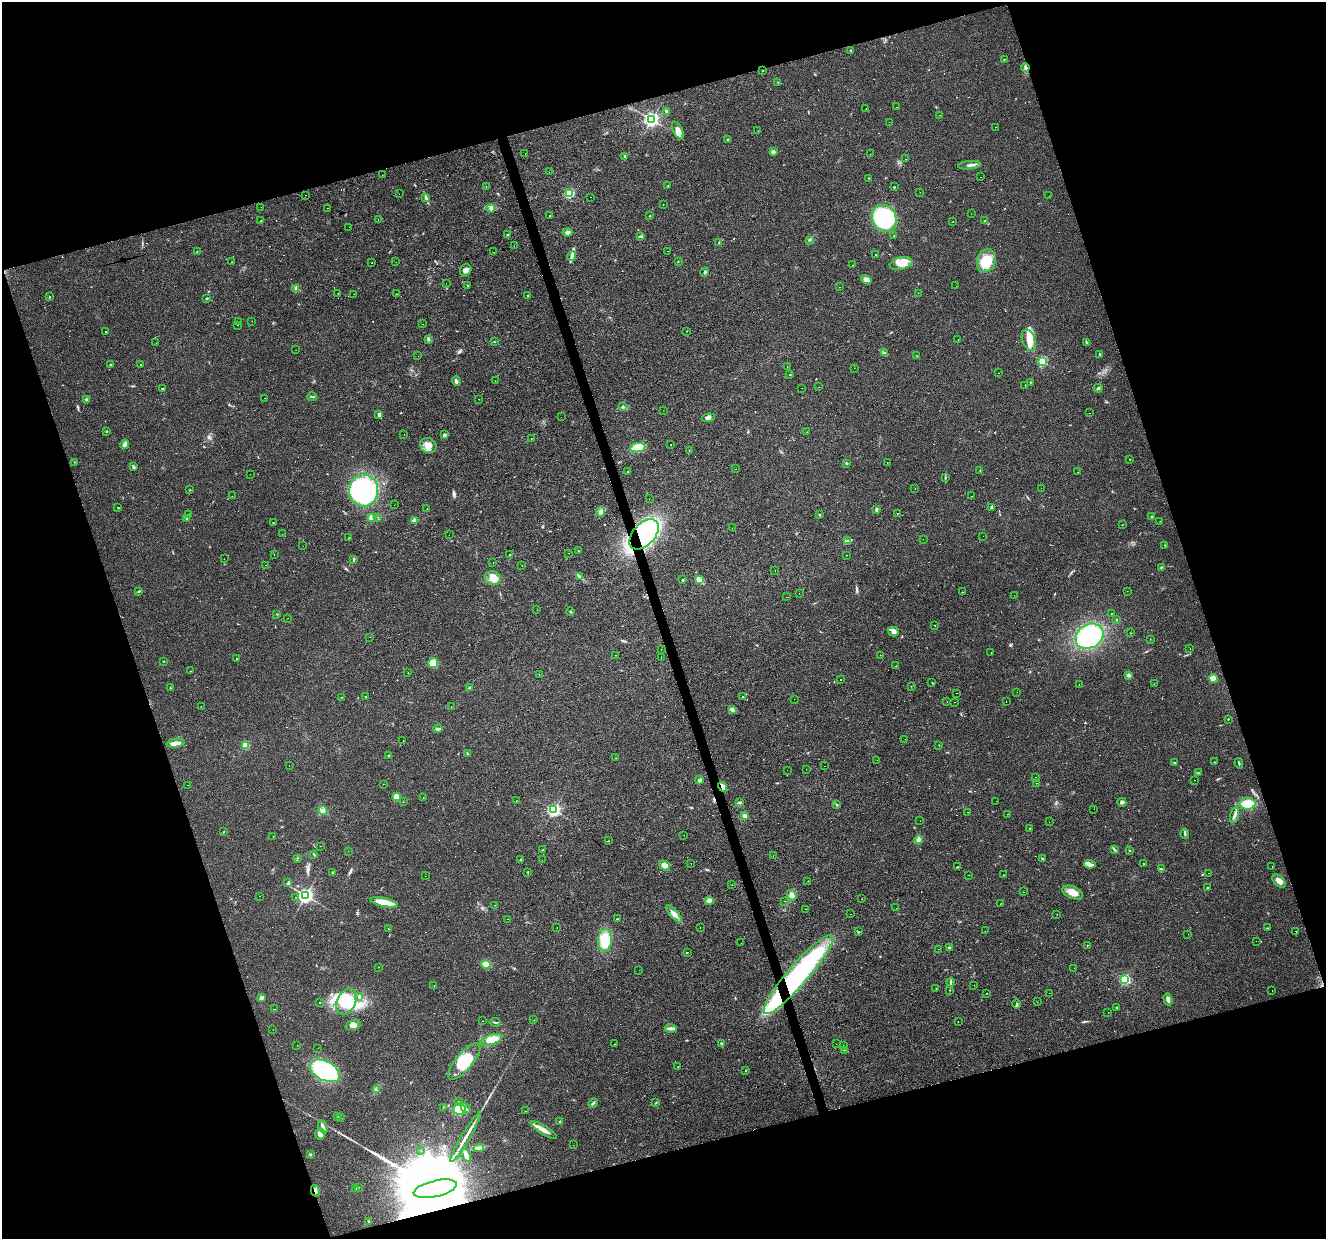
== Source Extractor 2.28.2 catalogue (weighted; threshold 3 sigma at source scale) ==
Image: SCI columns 1-5293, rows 104-5048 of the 5293 x 5105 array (HDU 1 of 3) = the unmasked area's bounding box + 8 px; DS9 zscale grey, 4 x 4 block average (1 PNG px = mean of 4 x 4 image px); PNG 1328 x 1241 px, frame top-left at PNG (2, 2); each listed source drawn as its Kron ellipse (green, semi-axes under 4 px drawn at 4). Shown black and unused: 36% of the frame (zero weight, under 3 of 4 exposures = <1% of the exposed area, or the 3 px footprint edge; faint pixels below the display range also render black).
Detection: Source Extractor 2.28.2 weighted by HDU 2 'WHT'. Background 0.0222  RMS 0.0032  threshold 0.0146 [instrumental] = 3 sigma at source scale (4.5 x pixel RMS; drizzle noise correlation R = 1.50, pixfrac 1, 0.0396/0.0396 arcsec/px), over >= 5 px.
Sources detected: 557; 1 too faint to see at this stretch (4 x 4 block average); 7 inside a brighter object's white glare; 103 cosmic-ray / hot-pixel residue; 1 long thin detection or spike segment (spike, bleed or trail) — neither listed nor drawn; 4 coinciding with a brighter row at this scale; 12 inside a brighter listed object's ellipse — not listed separately; the other 429 listed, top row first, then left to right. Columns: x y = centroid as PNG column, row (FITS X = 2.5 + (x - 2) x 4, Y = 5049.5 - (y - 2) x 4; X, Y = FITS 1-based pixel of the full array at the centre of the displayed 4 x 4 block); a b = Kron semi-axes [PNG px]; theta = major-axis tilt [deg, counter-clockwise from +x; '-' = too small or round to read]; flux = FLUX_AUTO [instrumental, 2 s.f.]
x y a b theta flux
850 50 2 2 - 0.7
1004 59 2 2 - 0.61
1026 68 4 2 - 2.7
763 71 2 2 - 0.59
778 82 2 2 - 0.92
896 107 2 2 - 0.59
866 109 2 2 - 0.48
667 112 3 2 - 5.9
940 115 2 2 - 2.7
651 119 2 2 - 630
889 122 2 2 - 1.8
995 127 2 2 - 1.9
678 131 10 4 -63 13
758 131 2 2 - 0.35
728 140 3 2 - 2.1
773 151 2 2 - 16
525 154 2 2 - 1.1
870 154 2 2 - 0.32
625 156 4 2 - 2.3
905 159 2 2 - 0.51
969 165 11 2 5 4.7
549 172 2 2 - 0.38
382 175 2 2 - 0.95
981 177 2 2 - 4.4
869 178 2 2 - 0.79
486 186 2 2 - 4.6
668 186 2 2 - 1.4
894 187 2 2 - 1.2
920 192 2 2 - 0.54
569 193 2 2 - 190
399 194 2 2 - 2
305 195 2 2 - 3.5
1049 196 2 2 - 0.51
426 197 3 2 - 2.4
590 197 2 2 - 1.2
663 205 2 2 - 0.89
261 207 2 2 - 1.2
328 208 2 2 - 6.3
491 208 4 3 - 4.7
971 214 2 2 - 0.78
549 216 2 2 - 3.6
650 216 2 2 - 0.93
884 219 14 12 -60 220
378 220 2 2 - 1.1
984 220 2 2 - 3.4
261 221 2 2 - 0.82
953 222 2 2 - 0.93
349 227 2 2 - 0.67
567 232 5 4 - 5.3
508 235 2 2 - 1
641 236 4 2 - 3.3
894 236 2 2 - 15
810 240 2 2 - 0.85
718 243 2 2 - 1
514 246 2 2 - 0.35
668 251 2 2 - 1.1
197 252 2 2 - 0.53
494 252 2 2 - 4.2
875 255 2 2 - 0.55
571 256 5 3 - 4.4
678 261 2 2 - 0.82
986 261 12 9 70 50
232 262 2 2 - 0.6
396 262 2 2 - 0.84
371 263 2 2 - 1.2
901 263 12 6 13 19
853 265 2 2 - 0.68
466 270 6 5 - 8
705 272 4 2 - 2.6
866 280 5 3 - 8.2
446 283 2 2 - 0.58
468 286 2 2 - 1.1
956 286 2 2 - 0.77
840 287 2 2 - 1.4
296 288 4 3 - 3.9
338 293 2 2 - 0.89
918 293 2 2 - 0.93
354 294 2 2 - 0.51
396 294 2 2 - 0.39
528 296 2 2 - 1.2
49 297 2 2 - 0.97
207 298 2 2 - 1.7
252 321 2 2 - 0.57
239 322 2 2 - 9.9
423 324 2 2 - 1.4
237 325 2 2 - 1
106 331 2 2 - 5.7
686 331 2 2 - 0.51
428 339 3 3 - 2.4
958 340 2 2 - 0.79
1029 340 11 6 -71 21
494 342 2 2 - 0.89
156 343 2 2 - 0.35
1086 343 3 2 - 1.6
296 350 2 2 - 0.27
884 353 2 2 - 1.6
1100 354 2 2 - 0.99
418 356 2 2 - 0.47
917 356 2 2 - 0.58
1042 361 2 2 - 160
111 364 2 2 - 0.81
141 365 2 2 - 2
787 367 2 2 - 0.73
854 368 2 2 - 0.48
999 373 2 2 - 0.42
790 375 2 2 - 0.98
456 381 5 3 - 5.1
495 381 2 2 - 2
1030 382 3 2 - 1.2
1025 385 2 2 - 8.4
819 387 2 2 - 0.92
802 388 2 2 - 1.3
1098 388 4 2 - 2.7
163 389 2 2 - 1.5
312 397 5 2 - 2.2
265 398 2 2 - 0.33
86 399 3 2 - 3.2
479 399 2 2 - 0.57
623 407 3 2 - 1.3
663 410 2 2 - 1
1090 413 2 2 - 3
379 414 4 3 - 3.7
561 417 2 2 - 0.84
709 418 6 3 6 5.2
106 431 2 2 - 1.1
807 432 2 2 - 0.58
404 434 2 2 - 0.38
444 435 3 3 - 3.8
531 438 2 2 - 15
125 444 5 4 - 5.9
670 444 2 2 - 1.3
428 446 8 7 - 18
638 448 7 4 11 39
689 450 2 2 - 0.74
1130 459 2 2 - 0.6
74 462 2 2 - 0.61
887 463 2 2 - 1.5
846 464 3 2 - 1.9
134 467 4 2 - 3.1
735 469 2 2 - 0.82
980 470 2 2 - 0.75
628 472 2 2 - 1.3
1078 472 2 2 - 0.38
250 474 2 2 - 0.3
945 478 2 2 - 0.87
915 488 2 2 - 1.7
1041 488 2 2 - 0.66
190 490 2 2 - 0.83
363 490 16 14 87 230
232 496 2 2 - 0.37
971 496 2 2 - 1.6
649 499 2 2 - 0.3
394 505 2 2 - 2.6
991 507 4 2 - 2.1
118 508 2 2 - 1.1
427 509 2 2 - 0.37
876 510 3 3 - 3.6
601 512 4 3 - 4.4
897 514 2 2 - 1.3
188 515 2 2 - 0.91
819 515 3 2 - 1
378 517 2 2 - 0.44
1152 517 3 2 - 1.5
372 518 2 2 - 53
187 519 2 2 - 0.68
414 520 2 2 - 34
1160 521 2 2 - 0.41
273 523 2 2 - 0.63
1122 524 2 2 - 0.4
732 528 2 2 - 0.36
282 534 2 2 - 1.7
644 534 18 11 47 330
449 535 2 2 - 1.4
983 536 2 2 - 0.37
349 538 2 2 - 0.56
923 539 2 2 - 0.38
847 541 2 2 - 1.2
1165 545 2 2 - 0.92
303 546 2 2 - 0.41
578 551 2 2 - 2.9
569 553 2 2 - 2.8
274 555 2 2 - 0.56
509 555 2 2 - 43
846 555 2 2 - 0.76
224 559 2 2 - 1.5
354 559 3 2 - 2.2
493 562 2 2 - 1.1
265 565 2 2 - 0.54
522 566 2 2 - 1.4
1161 567 3 2 - 1.1
775 570 2 2 - 0.37
579 577 3 3 - 2.4
493 578 8 6 -21 14
683 580 3 2 - 1.4
699 580 2 2 - 1.5
139 591 3 2 - 1.4
1127 591 2 2 - 0.49
962 592 2 2 - 4.4
799 593 2 2 - 1.5
1014 595 2 2 - 0.43
786 597 2 2 - 0.29
537 610 2 2 - 0.27
570 612 4 2 - 1.5
1111 613 2 2 - 0.97
277 614 2 2 - 0.74
287 618 2 2 - 1.3
1116 620 2 2 - 0.98
935 625 2 2 - 2
893 631 5 5 - 7.7
1130 633 2 2 - 0.46
1089 636 15 12 31 190
370 637 2 2 - 0.29
1150 639 2 2 - 0.42
661 649 2 2 - 1.2
1190 649 2 2 - 0.83
991 653 2 2 - 0.29
616 655 2 2 - 0.78
880 655 2 2 - 0.52
661 657 2 2 - 1.6
237 659 2 2 - 1.1
163 661 2 2 - 0.7
433 663 5 5 - 21
896 666 2 2 - 1.6
190 671 2 2 - 1.4
408 672 2 2 - 0.48
539 675 2 2 - 10
1128 675 4 2 - 2.2
1213 679 4 4 - 15
840 680 2 2 - 2.8
932 683 2 2 - 0.95
1079 684 2 2 - 1.5
1154 684 2 2 - 0.38
911 686 2 2 - 0.47
170 688 2 2 - 1.2
470 688 3 2 - 2.1
1017 692 2 2 - 0.4
956 693 2 2 - 1.7
743 696 2 2 - 1.4
342 697 2 2 - 0.66
365 697 2 2 - 0.73
794 699 2 2 - 0.38
947 701 2 2 - 4.6
954 702 2 2 - 0.53
1006 702 2 2 - 0.46
201 707 2 2 - 1.3
451 707 2 2 - 0.42
732 710 3 2 - 2.3
1228 719 2 2 - 1.5
438 729 5 3 - 4
905 739 2 2 - 0.31
403 741 2 2 - 0.45
176 743 9 4 7 9.7
245 745 2 2 - 78
939 745 2 2 - 0.52
467 754 3 2 - 1.7
389 756 2 2 - 1.9
615 758 2 2 - 1.3
877 760 2 2 - 0.3
1214 762 2 2 - 0.5
1175 763 3 2 - 1.3
1239 763 5 2 - 2.2
289 766 2 2 - 8.7
824 766 2 2 - 1.2
806 769 2 2 - 0.96
787 770 2 2 - 1.5
1198 773 2 2 - 0.51
1035 777 2 2 - 74
699 780 4 3 - 3.9
1195 780 2 2 - 0.51
1036 783 2 2 - 0.83
383 784 2 2 - 0.47
188 785 2 2 - 0.82
723 787 5 3 - 13
396 797 2 2 - 58
423 797 2 2 - 0.56
516 801 2 2 - 0.5
996 801 2 2 - 0.27
403 802 2 2 - 0.9
739 802 4 2 - 3
1122 802 4 3 - 4
1248 804 8 6 0 31
836 805 2 2 - 1
1094 809 2 2 - 0.56
554 810 2 2 - 430
323 811 4 2 - 3.4
968 812 2 2 - 3.2
1008 814 2 2 - 0.64
1234 815 8 3 74 6
744 816 4 3 - 3.7
920 821 2 2 - 0.31
1049 822 2 2 - 1.8
1030 828 2 2 - 0.71
224 832 2 2 - 0.87
1185 834 5 2 - 2.6
684 835 2 2 - 0.97
273 836 2 2 - 1.2
918 840 4 3 - 4.9
608 841 2 2 - 0.51
321 846 2 2 - 2.7
1114 849 3 2 - 1.7
543 850 3 2 - 0.66
348 851 2 2 - 0.66
1129 851 2 2 - 0.95
314 855 2 2 - 0.92
773 856 2 2 - 0.32
297 858 3 2 - 1.2
1042 858 2 2 - 1.2
521 860 2 2 - 0.89
542 860 2 2 - 0.62
691 864 2 2 - 1.9
1090 864 6 2 -7 5.7
1143 864 2 2 - 0.61
664 865 6 2 -37 5.8
1272 866 2 2 - 2.2
957 867 2 2 - 4.3
1161 869 2 2 - 1.5
528 872 2 2 - 1.1
332 873 2 2 - 1.3
1209 873 2 2 - 1.3
969 875 2 2 - 0.43
1003 875 2 2 - 1.9
425 876 2 2 - 0.23
808 881 2 2 - 0.4
1279 881 8 5 -46 12
288 883 4 2 - 1.7
732 885 2 2 - 0.68
1208 888 2 2 - 2.1
1023 892 2 2 - 2.3
1072 893 11 6 -23 18
792 895 5 3 - 5.2
259 896 2 2 - 3.8
306 896 3 3 - 550
296 897 2 2 - 0.38
862 899 2 2 - 1.4
709 901 4 4 - 11
785 901 2 2 - 2.1
384 902 14 3 -12 37
1001 903 2 2 - 0.58
495 905 2 2 - 1.9
896 908 2 2 - 0.7
805 909 2 2 - 0.8
674 914 10 3 -48 11
851 914 2 2 - 3.9
1057 914 2 2 - 1.5
507 919 2 2 - 0.75
617 919 2 2 - 1.6
557 927 2 2 - 0.42
700 927 2 2 - 0.38
1267 928 2 2 - 0.73
388 929 2 2 - 0.8
985 931 2 2 - 0.67
1296 931 2 2 - 2.4
859 932 2 2 - 0.86
1188 934 2 2 - 3.6
605 940 11 7 88 48
1256 941 2 2 - 0.32
741 943 2 2 - 0.55
1087 945 2 2 - 0.83
949 948 2 2 - 8.9
938 949 2 2 - 0.37
687 952 2 2 - 6.6
486 964 5 4 - 14
378 967 2 2 - 4.4
1074 968 2 2 - 0.7
639 970 2 2 - 6.1
798 974 51 10 49 410
1125 979 2 2 - 230
951 982 4 2 - 3
974 985 2 2 - 0.49
434 986 2 2 - 1.3
936 988 2 2 - 5.4
950 990 2 2 - 0.55
1272 990 2 2 - 0.96
987 993 2 2 - 3.5
1049 993 2 2 - 0.24
359 997 2 2 - 1.6
261 998 4 3 - 3.7
1168 999 6 3 -73 6.9
346 1002 14 9 64 60
1037 1002 2 2 - 0.58
320 1003 2 2 - 5
1017 1004 5 2 - 2.6
1117 1008 3 2 - 2.3
274 1009 2 2 - 3.8
1108 1012 2 2 - 0.37
534 1020 2 2 - 0.7
482 1021 2 2 - 2.5
495 1022 5 2 - 2.2
958 1022 2 2 - 0.54
353 1025 8 4 16 9.7
671 1028 6 2 -4 9.5
273 1030 2 2 - 1.7
491 1040 11 5 17 27
722 1043 3 2 - 2
614 1044 2 2 - 0.97
836 1044 2 2 - 0.32
297 1045 2 2 - 0.31
843 1045 2 2 - 2.2
318 1048 2 2 - 0.45
845 1050 2 2 - 1.6
464 1061 23 8 50 57
678 1066 2 2 - 8.1
325 1071 16 9 -27 150
745 1071 2 2 - 3
376 1090 2 2 - 1.3
458 1101 2 2 - 0.58
593 1103 5 2 - 3.2
656 1103 4 2 - 1.3
443 1107 2 2 - 0.48
466 1108 5 3 - 4.2
459 1109 6 6 - 41
525 1111 2 2 - 0.63
338 1116 2 2 - 0.49
341 1118 2 2 - 0.6
560 1122 3 2 - 1.7
323 1127 7 3 -66 5.7
544 1130 15 3 -32 14
320 1134 5 5 - 7.1
465 1137 29 2 59 19
573 1145 2 2 - 0.88
479 1148 5 3 - 5.3
421 1150 2 2 - 0.64
310 1154 3 2 - 1.9
466 1155 7 3 -64 13
358 1187 2 2 - 1
356 1189 3 2 - 1.3
435 1189 22 8 13 73000
315 1191 6 2 -75 4.2
368 1221 2 2 - 2.5
Overlapping masked pixels (flux is a lower limit): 6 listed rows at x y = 1026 68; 644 534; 723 787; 798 974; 435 1189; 315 1191
Diffuse or blended objects may show on this block-average render without a row.